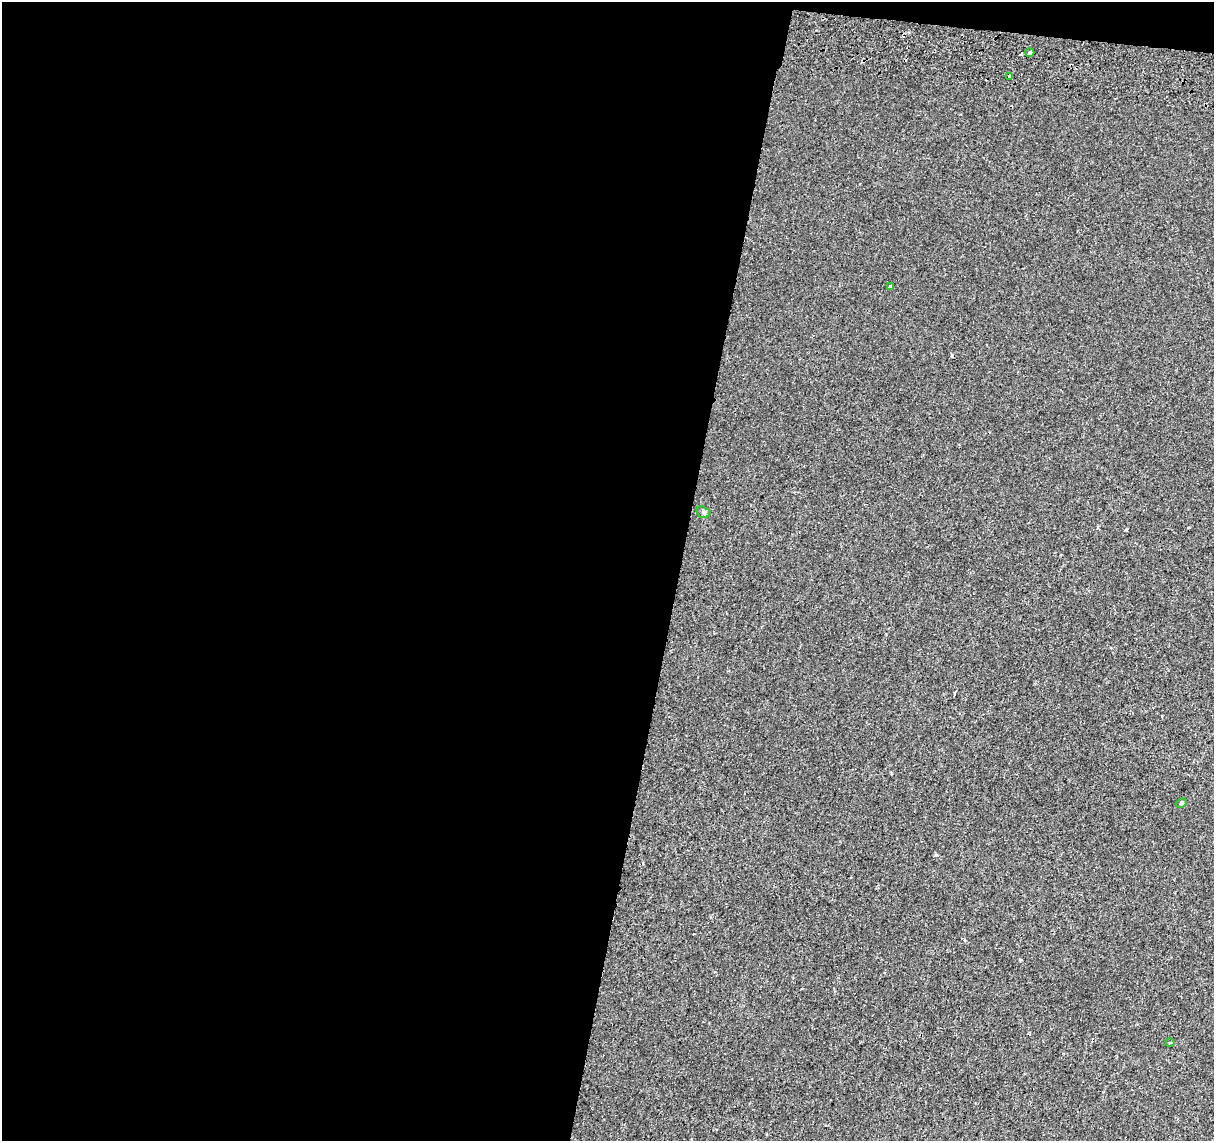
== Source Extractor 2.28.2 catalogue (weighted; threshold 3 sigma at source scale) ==
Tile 1 of 4 x 4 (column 1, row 1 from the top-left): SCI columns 25-1236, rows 3700-4838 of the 4894 x 5182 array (HDU 1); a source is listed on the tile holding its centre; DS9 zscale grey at full resolution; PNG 1216 x 1143 px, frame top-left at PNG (2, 2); each listed source drawn as its Kron ellipse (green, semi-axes under 4 px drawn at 4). Shown black and unused: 57% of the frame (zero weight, under 2 of 3 exposures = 3% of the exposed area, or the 3 px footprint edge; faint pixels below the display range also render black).
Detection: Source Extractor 2.28.2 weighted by HDU 2 'WHT'; one run over the whole footprint, this tile lists its part. Background 5.13e-04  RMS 0.0039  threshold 0.0174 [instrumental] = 3 sigma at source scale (4.5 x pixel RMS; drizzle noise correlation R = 1.50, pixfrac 1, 0.0396/0.0396 arcsec/px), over >= 5 px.
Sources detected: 9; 3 cosmic-ray / hot-pixel residue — neither listed nor drawn; the other 6 listed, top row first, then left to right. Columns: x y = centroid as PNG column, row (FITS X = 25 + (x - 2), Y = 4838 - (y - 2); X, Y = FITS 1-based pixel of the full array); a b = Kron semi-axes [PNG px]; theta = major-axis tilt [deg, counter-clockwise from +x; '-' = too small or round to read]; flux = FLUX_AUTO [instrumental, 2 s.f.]
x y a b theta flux
1030 53 4 3 - 5.3
1010 77 4 3 - 3.3
891 287 4 3 - 1.9
703 512 7 5 -17 0.78
1181 803 5 3 - 0.46
1170 1043 4 3 - 0.36